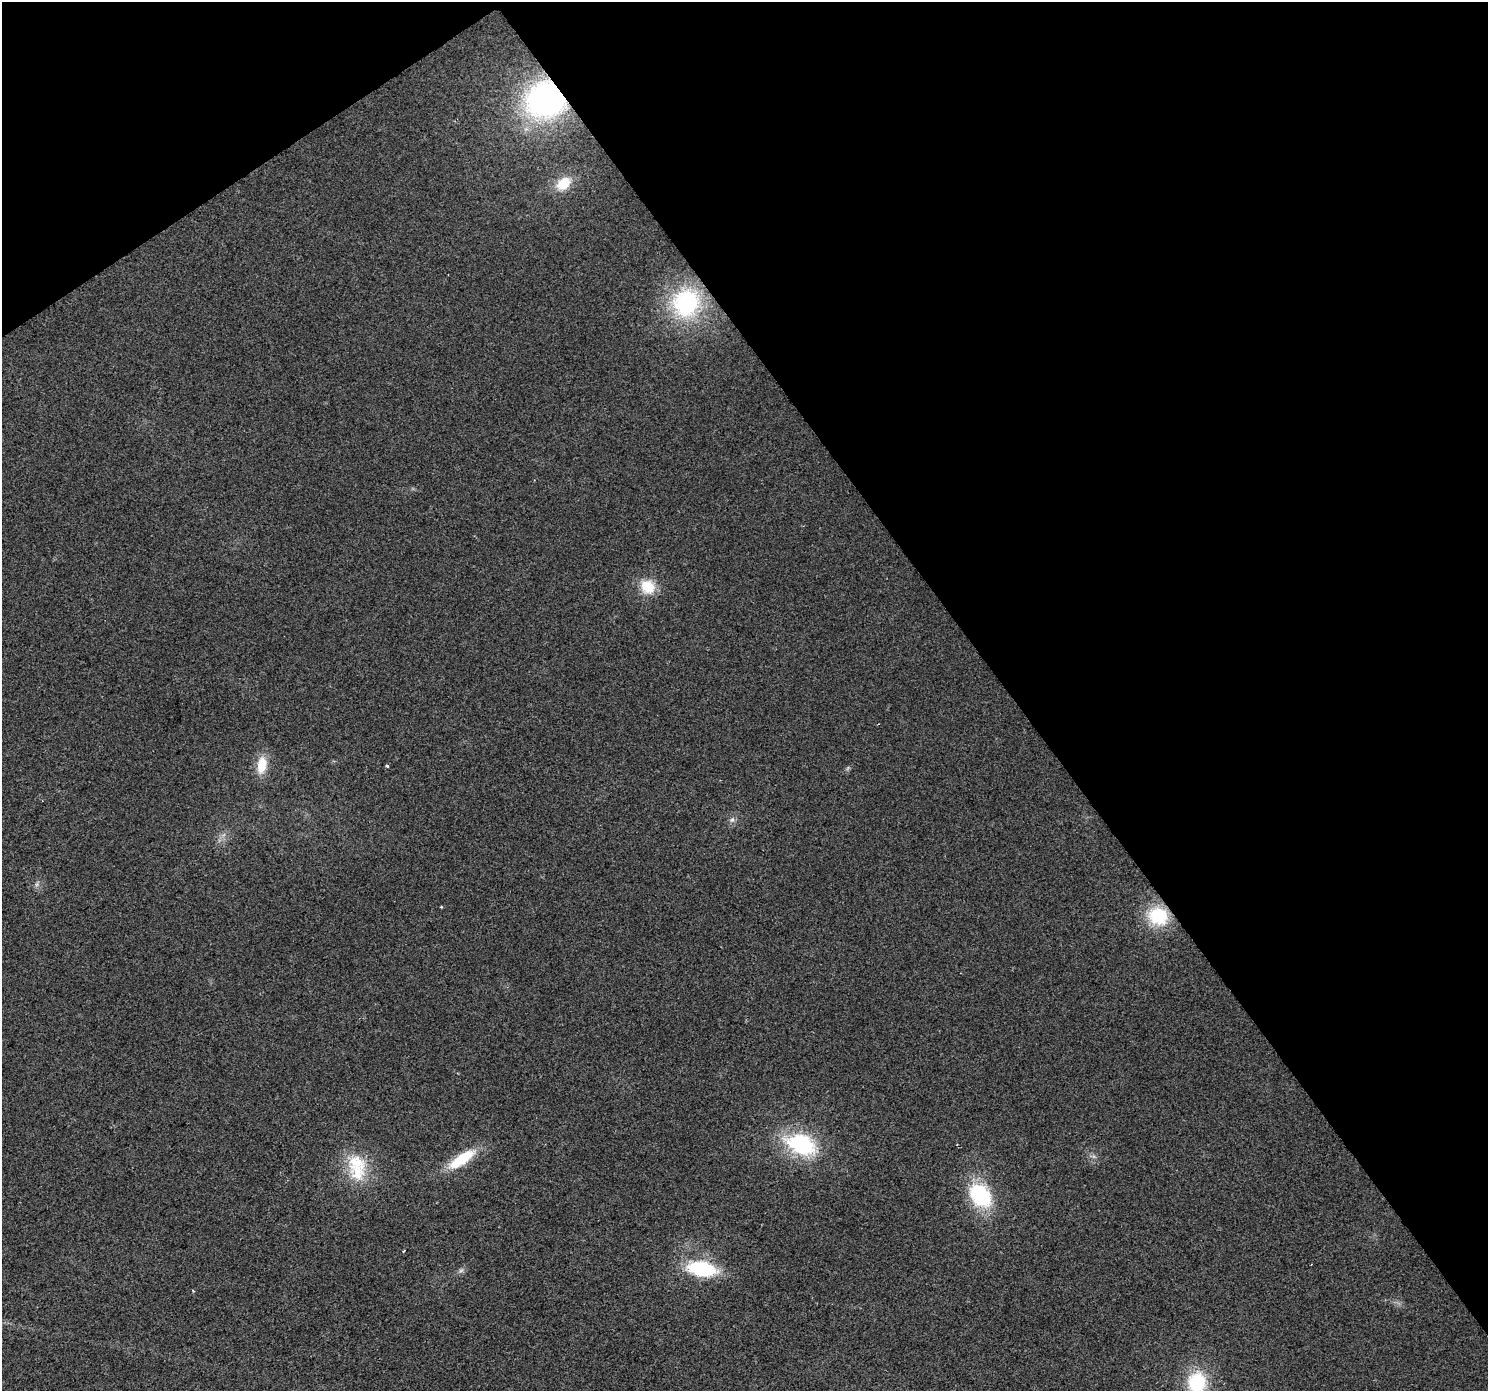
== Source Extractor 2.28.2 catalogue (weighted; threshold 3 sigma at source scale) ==
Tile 3 of 4 x 4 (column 3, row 1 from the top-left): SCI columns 2976-4461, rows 4358-5746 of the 5947 x 5874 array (HDU 1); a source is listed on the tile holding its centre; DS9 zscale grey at full resolution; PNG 1490 x 1393 px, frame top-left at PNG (2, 2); no overlay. Shown black and unused: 36% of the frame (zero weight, under 2 of 3 exposures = <1% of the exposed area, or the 3 px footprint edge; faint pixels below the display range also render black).
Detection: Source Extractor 2.28.2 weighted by HDU 2 'WHT'; one run over the whole footprint, this tile lists its part. Background 0.0314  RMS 0.0063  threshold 0.0285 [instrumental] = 3 sigma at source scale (4.5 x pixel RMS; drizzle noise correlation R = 1.50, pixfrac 1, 0.0396/0.0396 arcsec/px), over >= 5 px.
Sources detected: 20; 2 too faint to see at this stretch — not listed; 1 inside a brighter listed object's ellipse — not listed separately; the other 17 listed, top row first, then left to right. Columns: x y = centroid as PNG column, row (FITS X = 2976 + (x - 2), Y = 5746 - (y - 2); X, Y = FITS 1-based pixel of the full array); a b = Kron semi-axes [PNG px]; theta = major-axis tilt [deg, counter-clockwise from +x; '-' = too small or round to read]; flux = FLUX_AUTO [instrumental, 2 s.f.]
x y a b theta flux
546 99 31 29 15 180
563 183 18 13 40 14
686 303 29 27 58 81
648 587 19 17 -42 16
262 765 22 12 81 14
387 766 4 3 - 0.8
732 820 8 6 87 2.1
441 907 4 3 - 0.51
1158 916 23 20 -23 32
801 1144 36 22 -22 57
462 1159 36 12 34 26
357 1172 28 24 -68 25
980 1195 26 19 -52 53
404 1251 3 2 - 0.67
702 1269 23 12 -9 57
193 1291 3 3 - 0.57
1197 1383 25 21 85 36
Overlapping masked pixels (flux is a lower limit): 1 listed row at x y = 546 99
Isophote crosses this tile's border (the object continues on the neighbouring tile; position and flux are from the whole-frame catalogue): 1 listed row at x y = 1197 1383